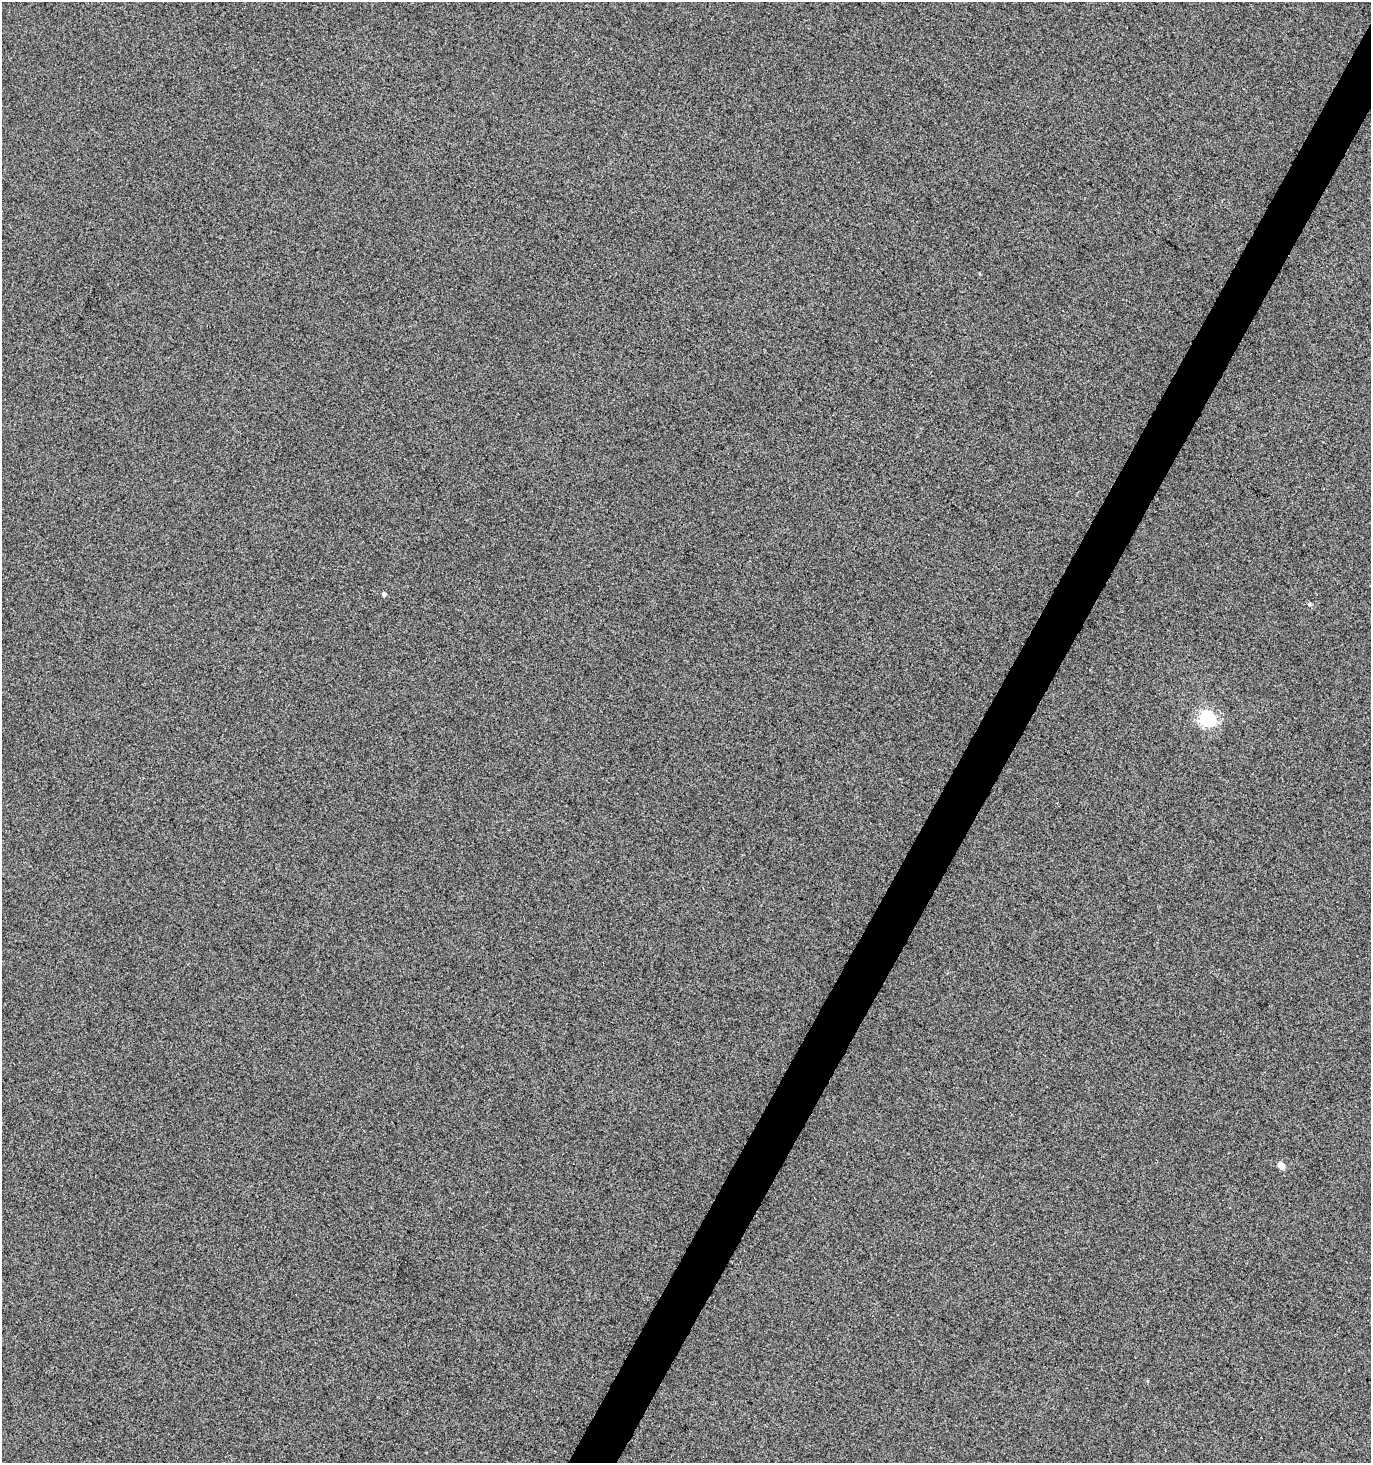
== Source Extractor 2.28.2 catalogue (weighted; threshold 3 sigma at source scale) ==
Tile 10 of 4 x 4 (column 2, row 3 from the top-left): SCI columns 1563-2931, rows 1469-2929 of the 5933 x 5854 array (HDU 1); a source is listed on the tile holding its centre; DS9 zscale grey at full resolution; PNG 1373 x 1465 px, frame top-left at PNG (2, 2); no overlay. Shown black and unused: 3% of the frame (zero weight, under 3 of 5 exposures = <1% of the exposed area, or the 3 px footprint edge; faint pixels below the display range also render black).
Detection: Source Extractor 2.28.2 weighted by HDU 2 'WHT'; one run over the whole footprint, this tile lists its part. Background 0.0149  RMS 0.086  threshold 0.385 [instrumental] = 3 sigma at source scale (4.5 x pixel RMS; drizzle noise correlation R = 1.50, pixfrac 1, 0.0396/0.0396 arcsec/px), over >= 5 px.
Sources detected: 4; all 4 listed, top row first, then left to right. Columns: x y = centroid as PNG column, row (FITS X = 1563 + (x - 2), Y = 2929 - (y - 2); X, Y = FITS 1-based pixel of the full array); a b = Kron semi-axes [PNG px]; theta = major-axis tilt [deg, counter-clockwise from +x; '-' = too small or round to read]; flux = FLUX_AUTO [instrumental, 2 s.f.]
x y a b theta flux
384 594 4 4 - 25
1309 604 5 4 - 11
1207 718 6 6 - 2200
1281 1166 5 4 - 100